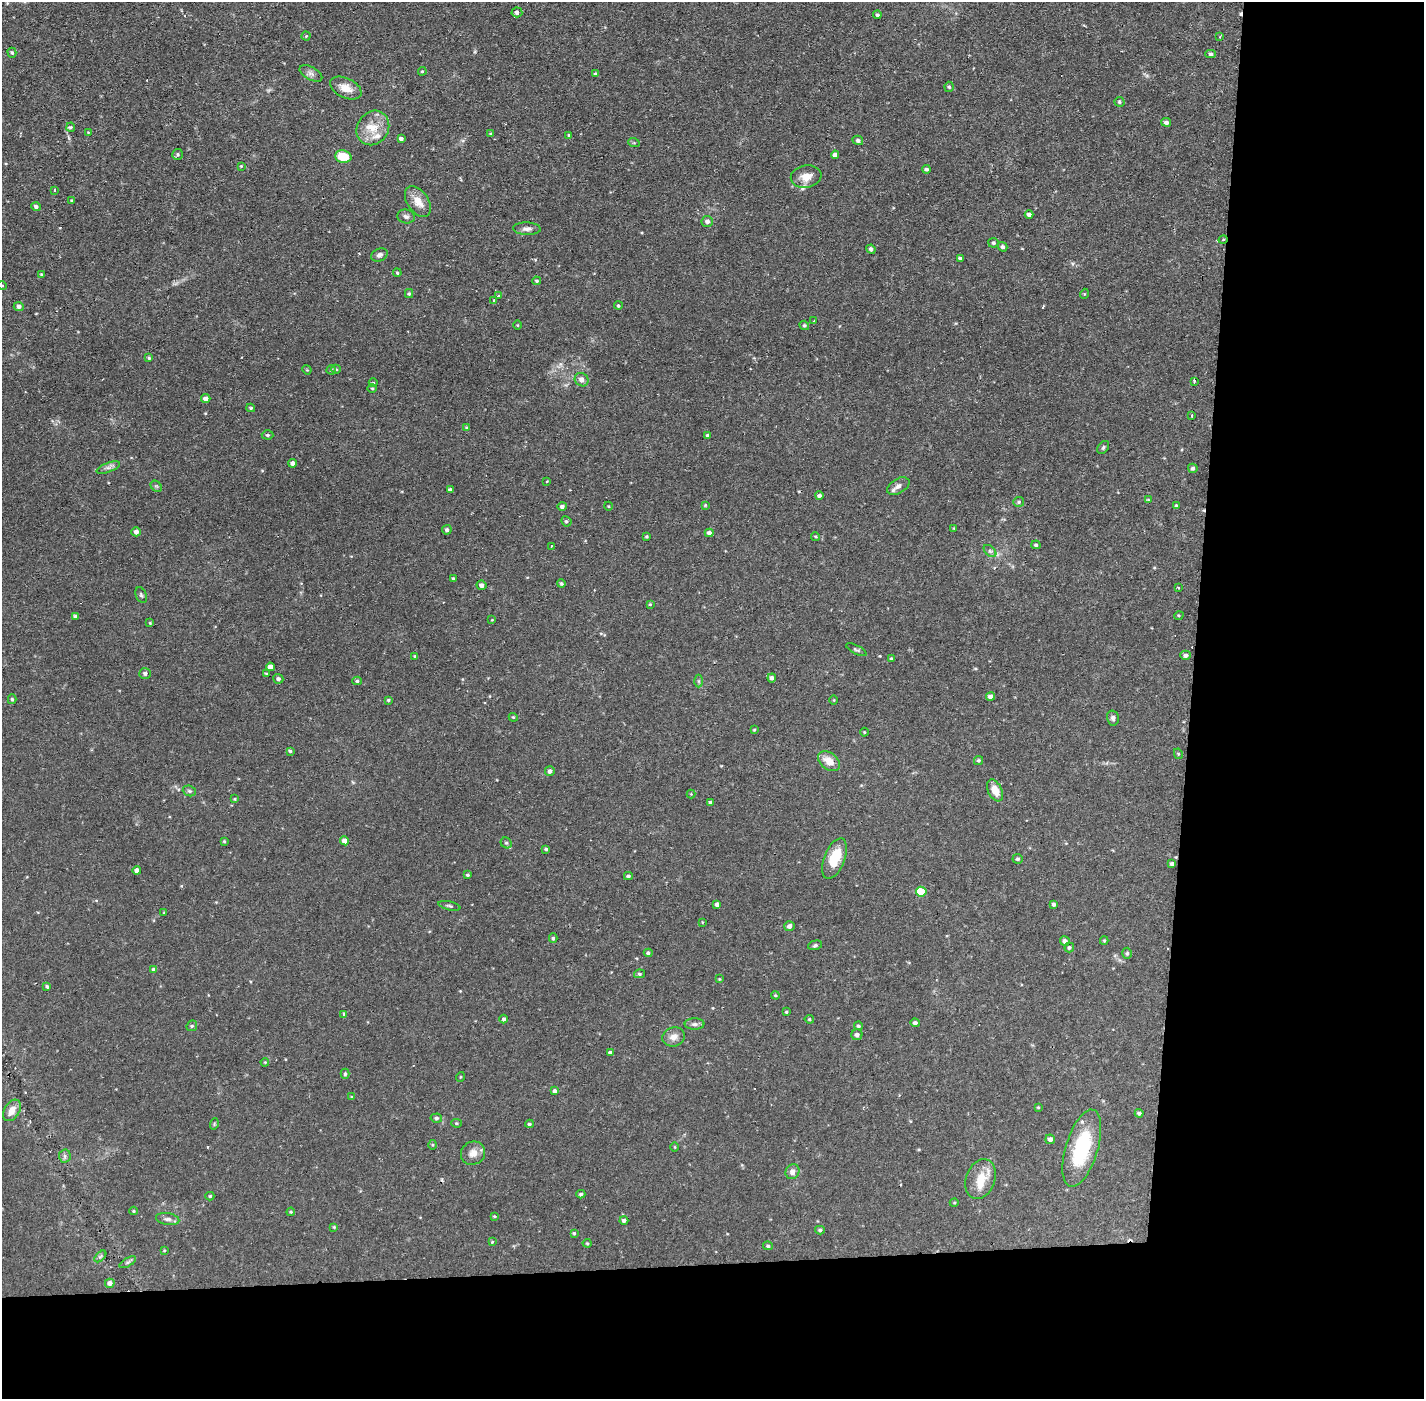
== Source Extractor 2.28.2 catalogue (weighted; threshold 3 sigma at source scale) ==
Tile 9 of 3 x 3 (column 3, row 3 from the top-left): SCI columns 2846-4267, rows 54-1450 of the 4267 x 4299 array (HDU 1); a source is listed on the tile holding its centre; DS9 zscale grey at full resolution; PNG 1426 x 1401 px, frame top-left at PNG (2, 2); each listed source drawn as its Kron ellipse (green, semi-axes under 4 px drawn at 4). Shown black and unused: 24% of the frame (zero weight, under 2 of 3 exposures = <1% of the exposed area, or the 3 px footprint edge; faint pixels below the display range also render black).
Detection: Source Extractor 2.28.2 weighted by HDU 2 'WHT'; one run over the whole footprint, this tile lists its part. Background 0.107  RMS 0.0065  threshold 0.0291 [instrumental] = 3 sigma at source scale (4.5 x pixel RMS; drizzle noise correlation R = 1.50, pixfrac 1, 0.05/0.05 arcsec/px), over >= 5 px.
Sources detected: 221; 1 too faint to see at this stretch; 5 cosmic-ray / hot-pixel residue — neither listed nor drawn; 5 inside a brighter listed object's ellipse — not listed separately; the other 210 listed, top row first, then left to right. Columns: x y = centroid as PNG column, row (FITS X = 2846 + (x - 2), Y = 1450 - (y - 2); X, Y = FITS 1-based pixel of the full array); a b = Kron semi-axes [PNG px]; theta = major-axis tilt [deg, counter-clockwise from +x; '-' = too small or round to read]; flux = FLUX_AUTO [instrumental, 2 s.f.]
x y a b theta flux
517 12 5 5 - 2.3
877 15 4 4 - 1.1
306 36 4 4 - 0.55
1220 37 3 2 - 0.63
12 53 5 4 - 0.88
1211 54 5 4 - 1.3
422 71 4 4 - 0.67
311 73 12 6 -29 2.7
596 74 4 4 - 1.3
949 87 5 4 - 0.9
346 88 17 10 -25 7
1119 102 5 5 - 1.1
1166 122 5 4 - 2.3
71 127 4 4 - 0.97
373 128 18 15 56 12
88 132 3 2 - 0.4
491 134 4 3 - 0.81
569 135 4 3 - 0.61
401 139 4 3 - 1.8
858 140 5 4 - 1.4
634 143 6 4 -18 0.8
177 154 5 5 - 1.2
835 155 4 4 - 2.7
343 157 8 6 -11 15
241 166 4 4 - 0.56
926 169 4 3 - 1.3
806 177 15 11 10 6.9
55 190 3 3 - 2.2
72 201 4 3 - 0.83
418 201 17 10 -55 7.8
36 207 4 4 - 1.6
1029 214 4 4 - 2.5
406 216 9 7 -14 2.1
707 221 6 5 - 2.3
527 229 14 6 -3 2.8
1223 240 4 3 - 0.65
993 243 5 5 - 1.2
1003 247 5 4 - 1.5
871 249 5 4 - 1.6
380 255 8 6 27 2.3
960 258 4 3 - 1.5
397 273 4 3 - 0.77
41 274 4 3 - 0.67
537 281 4 3 - 0.75
2 285 5 3 - 0.48
409 294 4 4 - 0.97
1084 294 5 3 - 0.5
498 296 4 3 - 2.1
493 301 3 3 - 1.4
19 306 5 4 - 2
618 306 4 4 - 0.85
814 321 4 3 - 3
518 325 5 3 - 0.55
804 325 5 4 - 1.1
149 358 4 4 - 0.83
336 369 4 4 - 0.79
307 370 5 4 - 0.6
331 370 4 4 - 0.92
582 380 7 6 - 3.4
1194 381 4 3 - 1.5
373 383 4 3 - 0.55
372 389 5 3 - 0.71
206 398 4 4 - 3.4
251 408 4 3 - 0.87
1192 416 3 2 - 0.99
467 428 4 3 - 0.7
267 435 6 4 -1 1
707 435 4 4 - 0.85
1103 447 7 5 51 1
293 463 4 4 - 2.6
108 467 12 4 20 2.2
1193 468 5 4 - 1.3
547 481 4 2 - 0.4
156 486 6 5 - 1
898 486 12 7 30 3.2
450 490 4 3 - 2.3
819 495 4 4 - 1.7
1148 500 4 3 - 0.61
1019 502 5 5 - 0.96
705 505 4 4 - 0.53
562 506 5 4 - 1.7
608 506 4 3 - 0.49
1176 506 4 4 - 1.2
566 521 5 5 - 1.1
954 528 4 3 - 0.53
447 530 4 4 - 1.5
136 532 4 4 - 2.7
709 533 4 4 - 2.2
647 536 3 3 - 0.76
816 537 5 3 - 0.63
1036 545 4 4 - 1.2
551 546 3 2 - 0.67
990 551 7 4 -44 1.4
453 578 3 3 - 0.69
561 584 4 4 - 1.1
482 585 5 4 - 2.5
1179 587 3 3 - 1.2
141 595 8 5 -67 1.2
650 604 3 3 - 0.64
1179 615 5 3 - 0.63
75 617 4 4 - 1.6
492 620 3 2 - 0.43
150 623 4 3 - 0.54
856 650 11 3 -26 1.1
1186 655 5 4 - 2.3
415 656 4 3 - 0.76
892 658 4 3 - 1
270 667 4 4 - 3.8
145 673 6 5 - 1.7
266 674 4 3 - 0.64
772 678 4 4 - 1.9
278 679 5 5 - 1.7
357 681 5 4 - 1.1
699 681 6 4 -89 0.96
991 696 4 4 - 2.8
12 699 5 4 - 0.99
388 700 4 3 - 0.82
834 700 5 3 - 0.51
513 717 4 3 - 0.58
1113 718 7 6 - 1.8
754 730 4 3 - 0.64
864 732 4 3 - 0.51
290 751 4 3 - 1
1178 754 5 4 - 0.77
978 760 4 4 - 1.1
829 761 12 8 -37 7.5
550 771 5 4 - 2.1
995 790 11 7 -64 8
189 791 7 5 -21 1.2
691 794 4 4 - 0.57
235 799 4 3 - 0.57
710 802 4 3 - 0.86
224 841 4 3 - 0.71
345 841 4 4 - 4.7
506 843 6 5 - 1.1
546 849 3 3 - 0.75
835 858 21 10 69 17
1018 859 5 4 - 1.2
1172 864 4 3 - 1.8
137 870 4 4 - 3.1
467 875 4 3 - 0.85
628 876 4 4 - 1.2
921 892 5 5 - 22
717 904 4 4 - 2.1
1054 904 4 3 - 1.4
449 906 11 3 -13 1.2
164 913 3 3 - 0.55
702 922 2 2 - 0.54
789 926 5 5 - 2.3
553 938 5 4 - 0.89
1065 941 5 4 - 2.4
1104 941 4 4 - 0.65
815 945 7 4 15 1.1
1069 948 5 5 - 1.1
648 953 4 4 - 1.1
1127 953 5 4 - 0.97
154 969 4 4 - 1.7
639 974 5 4 - 0.96
719 979 4 3 - 0.5
47 986 4 3 - 0.86
775 995 4 3 - 0.69
786 1012 4 4 - 0.77
343 1014 4 3 - 1.3
504 1019 4 4 - 1.5
809 1019 5 4 - 0.74
915 1023 4 4 - 1.8
695 1024 10 5 0 1.9
192 1026 6 5 - 0.85
858 1026 4 4 - 1.1
857 1035 5 5 - 1.9
674 1037 11 9 17 4.8
610 1053 4 3 - 1.4
265 1062 4 3 - 0.54
345 1074 5 4 - 0.83
460 1077 5 3 - 0.56
555 1091 4 4 - 1.7
352 1097 4 4 - 0.61
1038 1107 4 3 - 0.64
12 1110 12 7 57 5.7
1139 1113 4 3 - 1.4
436 1118 6 4 4 1.4
456 1123 5 4 - 0.8
214 1124 6 3 73 0.64
529 1124 4 3 - 1
1050 1139 5 4 - 2.4
433 1145 5 3 - 0.62
675 1147 5 3 - 0.52
1082 1148 40 16 73 42
473 1153 12 11 - 4.9
65 1156 6 6 - 1.6
793 1172 7 6 - 3.2
980 1179 20 14 68 12
581 1194 4 3 - 1
210 1196 4 4 - 0.81
954 1203 4 3 - 0.55
134 1211 4 4 - 0.72
291 1212 4 3 - 0.68
495 1216 4 3 - 0.66
168 1219 12 6 -8 2.2
624 1220 4 4 - 1.8
334 1227 3 3 - 0.61
820 1230 5 4 - 1.2
574 1233 4 4 - 0.77
492 1242 4 3 - 0.65
587 1243 4 4 - 0.7
768 1246 5 4 - 1.1
164 1251 4 3 - 0.49
100 1256 7 4 44 1
128 1262 9 4 30 1.2
110 1283 5 4 - 2.9
Overlapping masked pixels (flux is a lower limit): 1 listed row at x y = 1223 240
Isophote crosses this tile's border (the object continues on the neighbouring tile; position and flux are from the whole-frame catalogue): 1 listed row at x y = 2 285